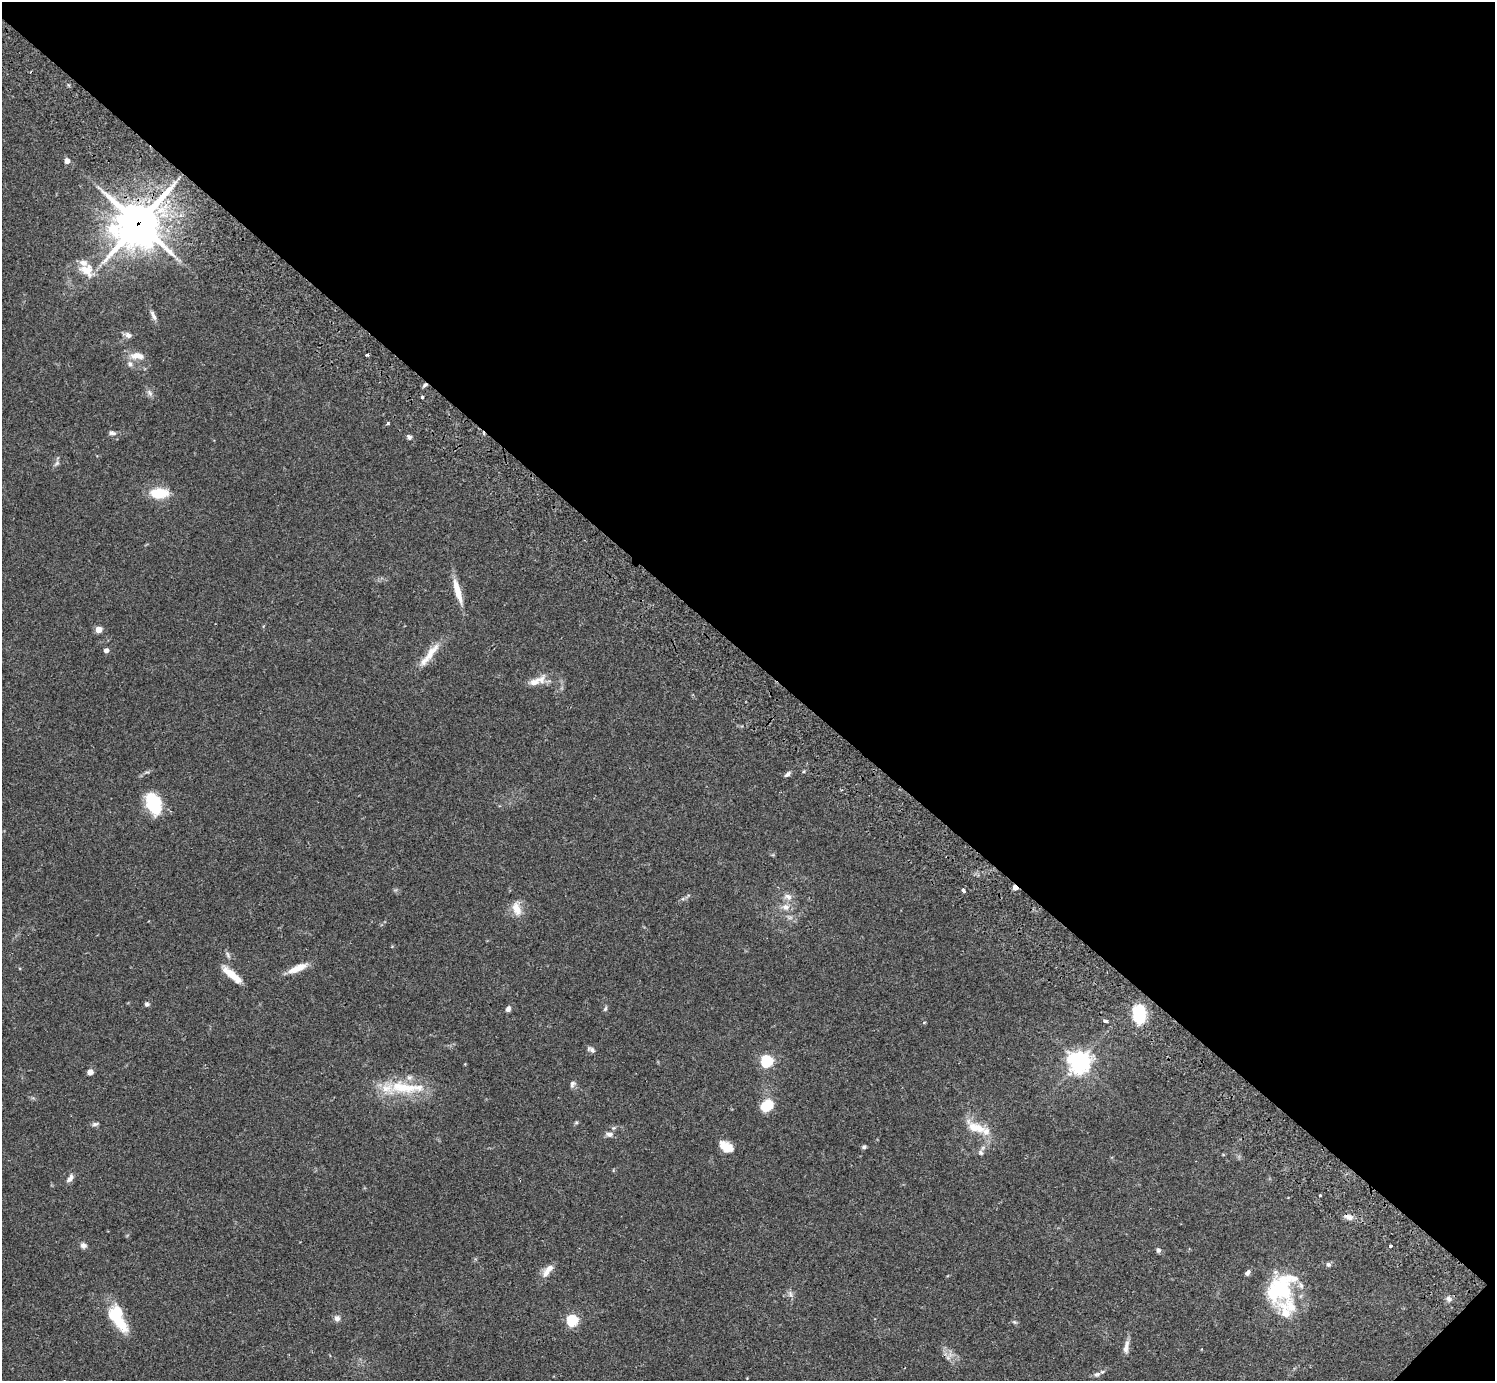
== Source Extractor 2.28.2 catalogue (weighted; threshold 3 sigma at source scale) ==
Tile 8 of 4 x 4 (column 4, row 2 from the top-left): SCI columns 4524-6016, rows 3106-4484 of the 6060 x 6070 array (HDU 1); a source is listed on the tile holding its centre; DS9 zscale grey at full resolution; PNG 1497 x 1383 px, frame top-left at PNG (2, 2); no overlay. Shown black and unused: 48% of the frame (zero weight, under 2 of 3 exposures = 3% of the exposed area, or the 3 px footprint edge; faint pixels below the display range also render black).
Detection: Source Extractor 2.28.2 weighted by HDU 2 'WHT'; one run over the whole footprint, this tile lists its part. Background 0.108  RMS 0.0064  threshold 0.0288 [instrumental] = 3 sigma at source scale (4.5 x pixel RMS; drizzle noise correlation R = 1.50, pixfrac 1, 0.05/0.05 arcsec/px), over >= 5 px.
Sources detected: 77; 1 inside a brighter object's white glare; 1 cosmic-ray / hot-pixel residue — not listed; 8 inside a brighter listed object's ellipse — not listed separately; the other 67 listed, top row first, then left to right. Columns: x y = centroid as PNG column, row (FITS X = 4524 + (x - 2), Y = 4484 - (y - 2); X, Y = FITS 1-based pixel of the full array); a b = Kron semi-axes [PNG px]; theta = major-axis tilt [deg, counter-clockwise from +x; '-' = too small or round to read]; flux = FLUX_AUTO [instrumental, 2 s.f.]
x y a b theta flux
67 161 4 4 - 5
139 223 19 17 44 1400
87 270 23 16 -35 12
153 315 15 5 -64 2.6
128 335 8 7 - 2.7
367 355 3 3 - 1.1
137 356 20 9 -4 6.6
130 364 8 7 - 2.2
150 393 10 6 -59 2.1
422 397 3 3 - 1.4
388 423 5 3 - 0.87
112 433 10 6 -13 2
409 437 6 5 - 1.6
57 463 9 4 36 1.4
159 493 19 11 -1 17
457 591 32 7 -75 11
98 629 5 4 - 10
106 650 4 4 - 3.2
429 655 42 8 52 11
537 681 26 9 23 7.7
787 774 8 5 39 1.8
153 803 22 13 -69 35
1015 887 5 4 - 5.7
963 890 4 3 - 3
788 897 12 8 -23 3.8
786 907 9 8 - 4.1
517 908 19 11 -75 7.9
228 955 11 4 -70 1.5
297 968 26 8 23 8.7
232 975 28 8 -41 9.8
147 1004 6 5 - 1.4
508 1009 7 5 64 2.2
605 1009 7 5 73 1.2
1139 1014 14 9 -87 41
1106 1021 3 3 - 3
591 1050 11 6 -28 1.9
766 1061 6 5 - 83
1079 1062 7 7 - 480
90 1072 6 6 - 3
572 1084 9 6 69 1.8
404 1087 46 18 -6 28
767 1106 16 12 39 12
95 1124 9 5 8 1.5
976 1128 33 13 -25 15
610 1134 9 6 -1 2.7
726 1147 14 9 -32 9.5
864 1147 6 5 - 1.2
981 1153 8 6 -73 1.5
70 1178 11 6 57 2.9
1320 1195 3 3 - 0.92
1349 1217 12 7 -12 3.2
83 1245 8 7 - 2.2
1390 1246 4 3 - 3.4
1158 1250 5 5 - 1.9
1328 1264 6 6 - 1.5
546 1273 14 8 53 4.9
1248 1273 8 5 50 1.9
1280 1290 37 32 21 48
790 1294 9 5 -71 1.9
1449 1299 8 6 -48 2
337 1318 8 7 - 2.6
572 1320 5 5 - 65
119 1322 30 13 -49 18
1014 1322 6 5 - 0.97
1126 1347 20 6 80 3.9
948 1358 7 4 0 1.4
1097 1374 10 6 25 2.1
Overlapping masked pixels (flux is a lower limit): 2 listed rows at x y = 139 223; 1015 887